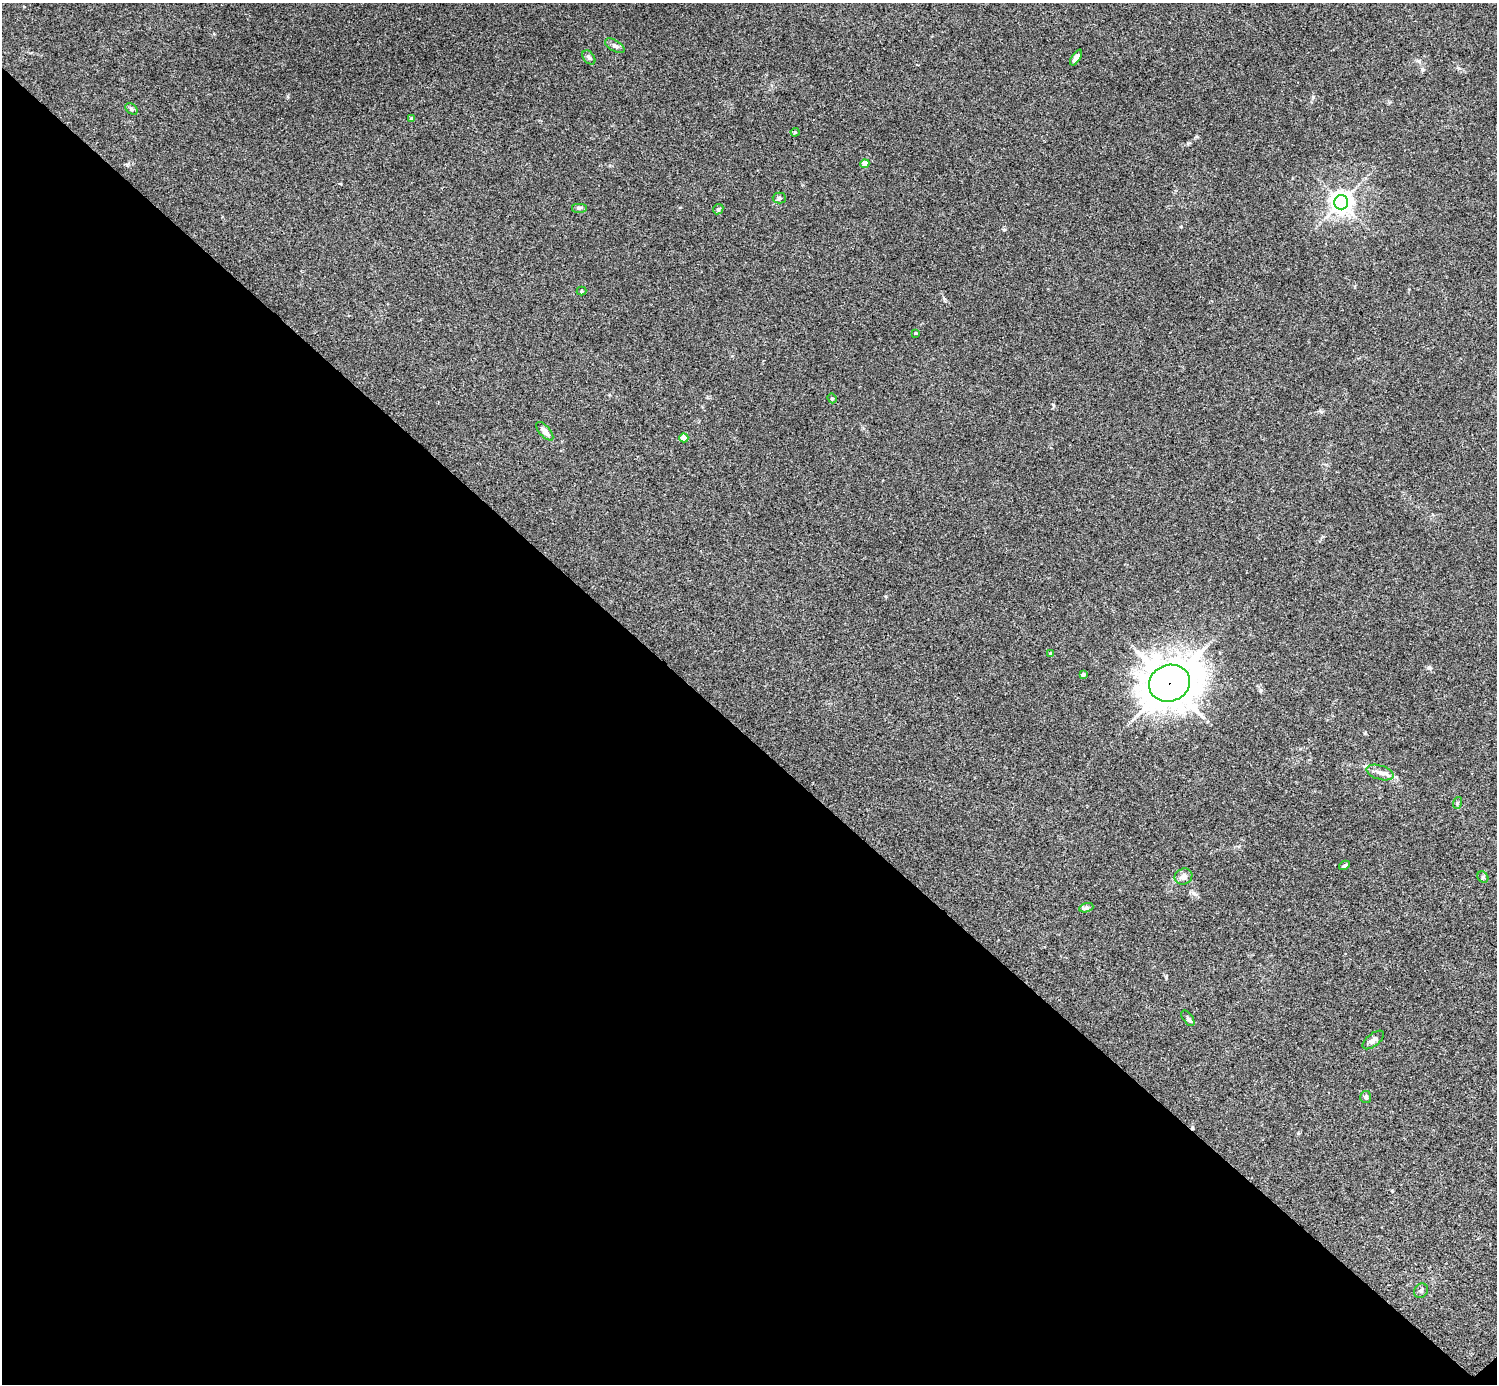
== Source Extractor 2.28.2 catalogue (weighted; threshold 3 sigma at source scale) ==
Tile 14 of 4 x 4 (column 2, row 4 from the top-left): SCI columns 1502-2996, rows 301-1682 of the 5988 x 5988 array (HDU 1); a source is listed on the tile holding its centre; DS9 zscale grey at full resolution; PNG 1499 x 1386 px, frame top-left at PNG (2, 3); each listed source drawn as its Kron ellipse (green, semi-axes under 4 px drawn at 4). Shown black and unused: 47% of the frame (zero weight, under 3 of 4 exposures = <1% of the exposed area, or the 3 px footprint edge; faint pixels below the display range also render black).
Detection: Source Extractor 2.28.2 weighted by HDU 2 'WHT'; one run over the whole footprint, this tile lists its part. Background 0.0533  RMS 0.005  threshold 0.0225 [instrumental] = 3 sigma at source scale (4.5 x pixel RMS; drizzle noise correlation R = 1.50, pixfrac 1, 0.05/0.05 arcsec/px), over >= 5 px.
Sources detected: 30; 1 cosmic-ray / hot-pixel residue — neither listed nor drawn; the other 29 listed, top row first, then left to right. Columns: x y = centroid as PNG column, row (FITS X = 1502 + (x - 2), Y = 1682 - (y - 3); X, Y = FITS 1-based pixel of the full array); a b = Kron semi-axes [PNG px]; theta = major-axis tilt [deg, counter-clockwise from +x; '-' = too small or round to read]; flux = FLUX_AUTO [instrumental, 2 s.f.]
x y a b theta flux
615 46 11 5 -30 1.5
589 57 8 5 -50 1.2
1076 58 9 4 57 2.2
131 109 7 5 -40 0.91
412 119 4 3 - 1.2
795 132 4 4 - 0.54
865 164 4 4 - 5.7
779 198 6 5 - 0.93
1341 202 7 7 - 380
579 208 8 5 0 0.96
718 209 5 4 - 0.77
582 291 5 4 - 0.62
916 333 3 3 - 0.59
832 398 5 4 - 0.76
545 431 11 5 -48 3
684 438 4 4 - 6.9
1051 654 4 3 - 1.2
1083 675 4 3 - 1.5
1169 683 21 18 21 1300
1380 772 14 7 -17 2.8
1457 803 6 3 72 0.58
1344 865 6 3 31 0.8
1183 877 9 7 29 2.8
1483 877 6 5 - 0.81
1086 908 7 4 18 1
1188 1018 9 5 -54 1.1
1373 1040 13 6 38 2.2
1366 1097 6 5 - 1.2
1421 1291 7 6 - 1.2
Overlapping masked pixels (flux is a lower limit): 1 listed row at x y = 1169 683